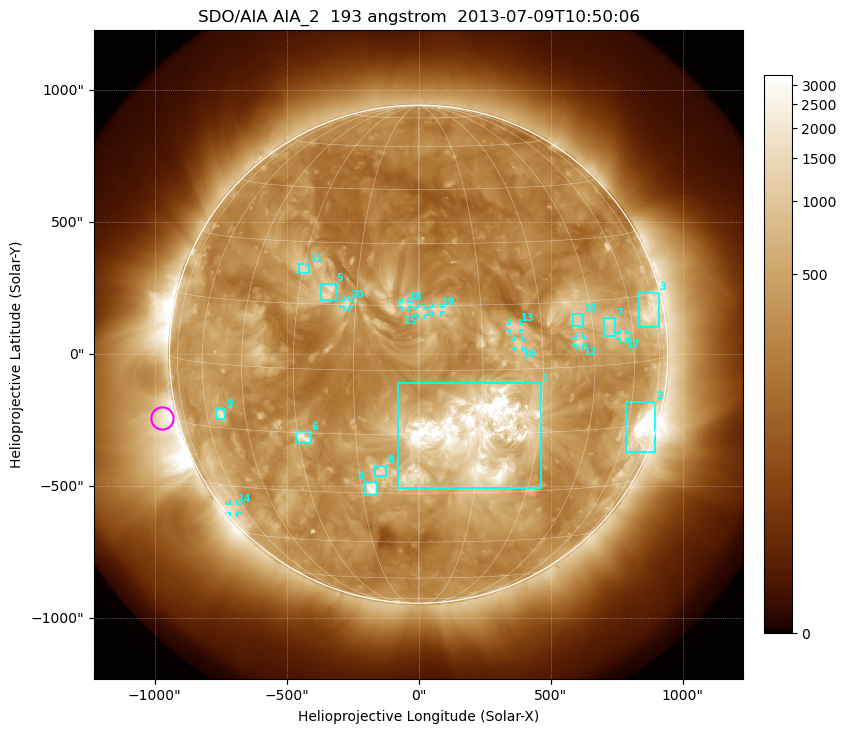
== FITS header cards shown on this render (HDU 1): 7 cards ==
TELESCOP= 'SDO/AIA'
INSTRUME= 'AIA_2'
WAVELNTH=                  193
WAVEUNIT= 'angstrom'
DATE-OBS= '2013-07-09T10:50:06.84'
CTYPE1  = 'HPLN-TAN'
CTYPE2  = 'HPLT-TAN'

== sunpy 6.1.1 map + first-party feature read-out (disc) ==
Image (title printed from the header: SDO/AIA AIA_2  193 angstrom  2013-07-09T10:50:06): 1024 x 1024 px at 2.4 arcsec/px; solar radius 944 arcsec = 393 px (full disc in frame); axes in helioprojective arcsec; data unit not stated in the header (colour bar unlabelled)
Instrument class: DISC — disc imager (sunpy class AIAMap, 193 A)
Bright regions (active regions / flare kernels): reference = the median radial profile (limb darkening/brightening removed); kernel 9 px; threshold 5 sigma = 730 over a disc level ~328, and >= 1.15x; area >= 12 px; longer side >= 9 px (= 22 arcsec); searched inside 0.97 R_sun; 23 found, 20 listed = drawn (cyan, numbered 1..; 9 of them under ~33 arcsec drawn as corner ticks so the feature stays visible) (cap 20 boxes per figure: the strongest are kept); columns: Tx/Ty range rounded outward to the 5 arcsec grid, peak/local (2 s.f.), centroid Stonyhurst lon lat
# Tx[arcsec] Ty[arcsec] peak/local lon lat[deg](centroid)
1 -80..465 -510..-110 12 +13 -15
2 785..900 -375..-180 19 +68 -16
3 835..910 100..235 6.3 +71 +11
4 -205..-155 -535..-485 8.5 -12 -29
5 -370..-315 205..270 4.9 -22 +18
6 -465..-405 -335..-295 5.3 -28 -16
7 700..745 65..140 4.8 +51 +9
8 -165..-120 -465..-420 4.4 -9 -24
9 -765..-730 -250..-205 6 -54 -12
10 585..625 105..150 3.5 +40 +11
11 -450..-415 305..340 3.4 -30 +23
12 595..625 30..65 4.3 +40 +6
13 345..385 90..115 3.4 +23 +10
14 -715..-685 -600..-565 3.9 -67 -36
15 -5..25 145..175 3.5 +1 +14
16 365..390 25..55 3.5 +24 +6
17 760..790 55..80 4 +56 +6
18 -65..-35 175..200 3.1 -3 +15
19 55..85 155..180 3.1 +4 +14
20 -285..-265 180..205 3.1 -17 +15
Off-limb structures (1.02-1.3 R_sun): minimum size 162 px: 2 found; the strongest spans PA ~70..140 deg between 1.02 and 1.3 R_sun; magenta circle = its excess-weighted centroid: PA ~105 deg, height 1.06 R_sun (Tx ~-970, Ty ~-245 arcsec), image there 4.4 x the reference